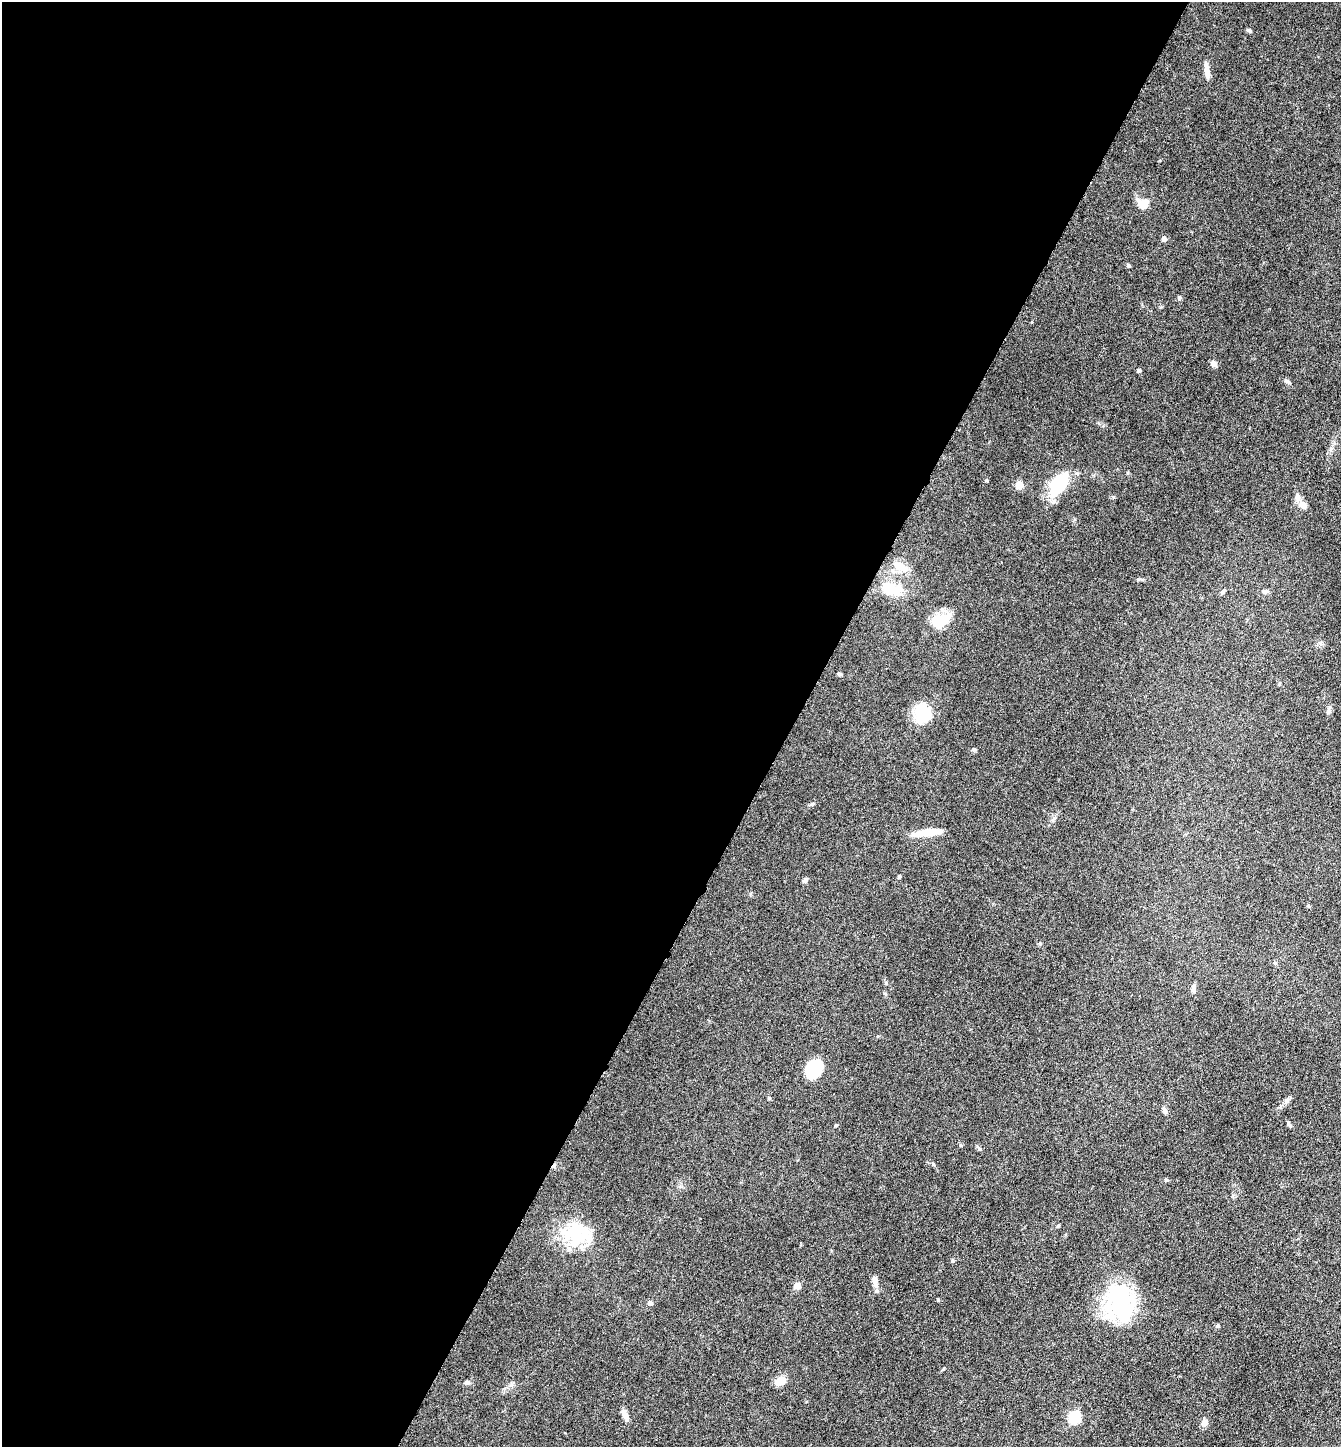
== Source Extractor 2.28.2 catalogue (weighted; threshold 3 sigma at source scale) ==
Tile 5 of 4 x 4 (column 1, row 2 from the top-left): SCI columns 150-1488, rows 2891-4335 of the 5791 x 5781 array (HDU 1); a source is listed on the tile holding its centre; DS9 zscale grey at full resolution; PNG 1343 x 1449 px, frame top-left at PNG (2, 2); no overlay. Shown black and unused: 59% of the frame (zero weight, under 4 of 8 exposures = <1% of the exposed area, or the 3 px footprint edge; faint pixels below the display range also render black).
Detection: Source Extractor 2.28.2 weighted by HDU 2 'WHT'; one run over the whole footprint, this tile lists its part. Background 0.0767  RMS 0.0031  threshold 0.0126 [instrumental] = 3 sigma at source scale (4.09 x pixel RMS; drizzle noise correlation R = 1.36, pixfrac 0.8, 0.05/0.05 arcsec/px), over >= 5 px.
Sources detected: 53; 4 inside a brighter object's white glare — not listed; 2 inside a brighter listed object's ellipse — not listed separately; the other 47 listed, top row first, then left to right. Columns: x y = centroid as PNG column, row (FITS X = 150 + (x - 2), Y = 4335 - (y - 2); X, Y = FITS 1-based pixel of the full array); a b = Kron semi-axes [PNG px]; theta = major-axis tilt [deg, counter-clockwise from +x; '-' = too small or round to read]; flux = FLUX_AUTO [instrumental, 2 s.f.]
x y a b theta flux
1249 31 8 4 -23 0.44
1207 71 19 6 -80 2
1143 203 13 11 -24 3.1
1164 239 5 5 - 1.1
1128 265 6 4 -32 0.37
1180 298 5 4 - 0.42
1214 364 8 7 - 1.1
1139 370 4 4 - 0.69
1287 382 9 5 -36 0.65
1059 484 20 12 56 17
1019 485 5 5 - 4.8
1303 505 12 8 -23 1.6
900 566 24 10 -28 3.8
889 587 21 15 -35 6.8
1265 591 7 6 - 0.7
1223 592 7 5 52 0.56
940 621 21 15 18 7.4
839 674 8 3 -26 0.39
1328 711 7 7 - 0.75
922 714 25 18 84 7.9
974 749 8 4 0 0.4
812 804 6 5 - 0.46
928 832 31 7 8 5.2
899 876 4 4 - 0.36
805 880 7 5 47 0.68
1193 989 11 6 -89 1.1
814 1069 18 13 60 12
769 1098 4 4 - 0.36
1286 1100 8 6 51 0.81
1164 1110 9 5 -63 0.79
1289 1124 7 4 -64 0.56
836 1125 4 3 - 0.37
979 1148 6 4 -19 0.42
933 1164 6 4 -46 0.39
1058 1226 5 3 - 0.34
572 1232 30 20 68 11
952 1261 5 4 - 0.34
875 1280 14 6 -86 1.5
797 1286 6 6 - 2.1
1119 1302 40 29 -77 31
650 1303 5 5 - 0.82
1217 1326 5 3 - 0.34
780 1381 12 7 24 3.2
467 1382 8 5 -20 0.56
625 1414 16 6 -68 1.4
1074 1417 6 6 - 22
1204 1422 8 7 - 1.5
Unlisted compact peaks at least as high as the median listed source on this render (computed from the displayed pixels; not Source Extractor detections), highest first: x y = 938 1300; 986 480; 1166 1180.